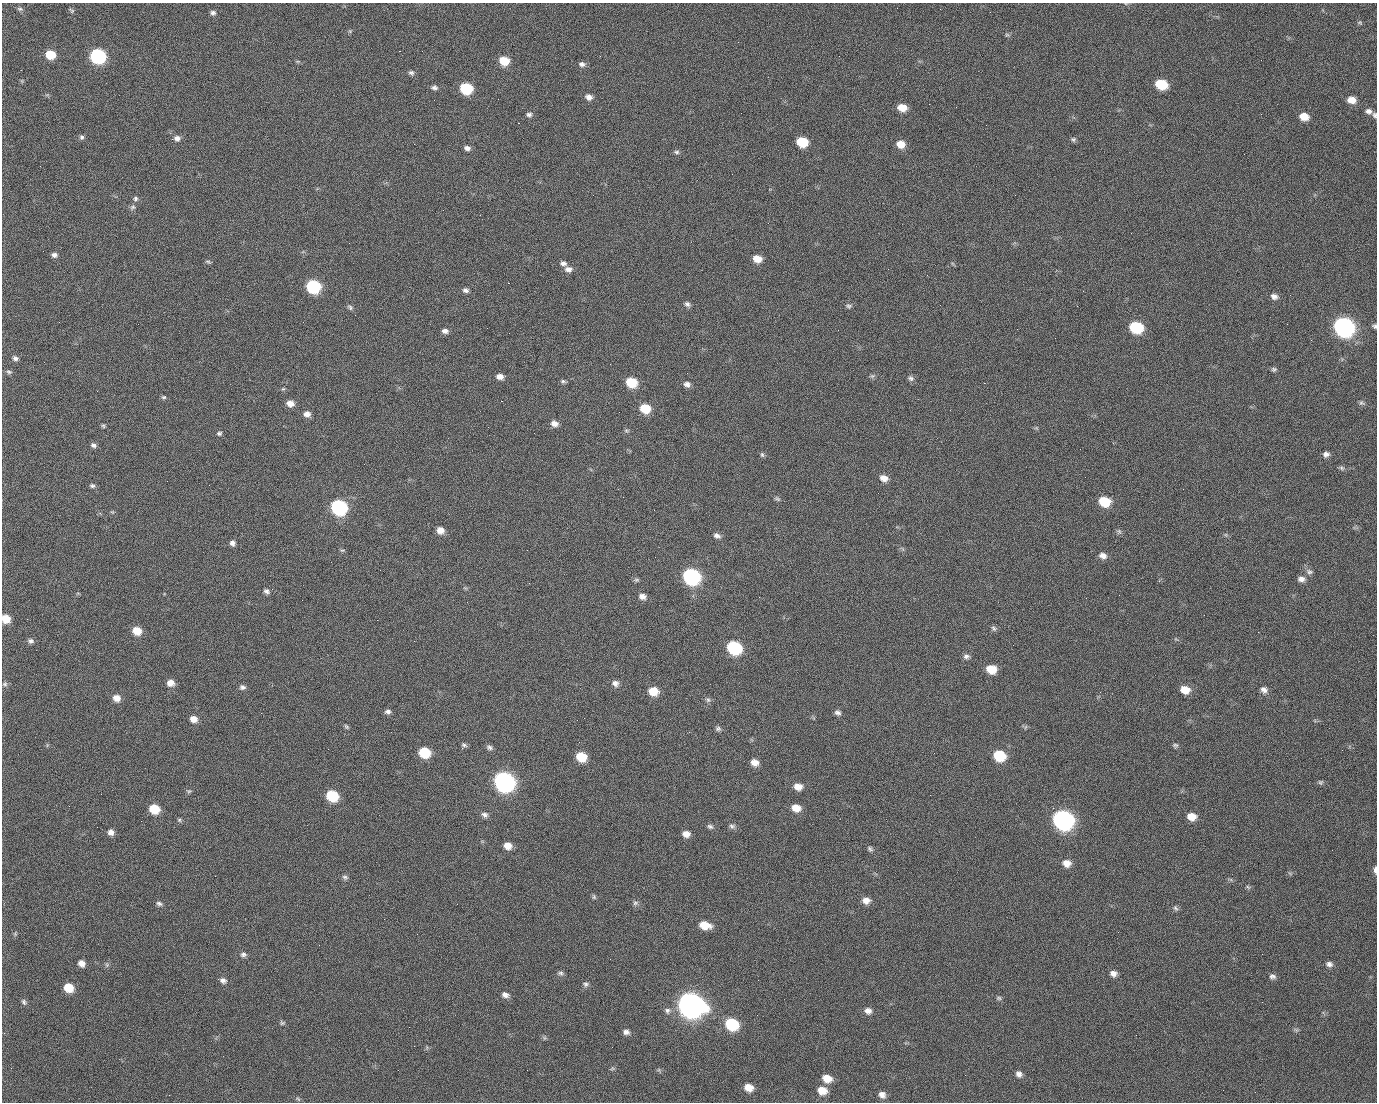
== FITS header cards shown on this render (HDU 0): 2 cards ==
NAXIS1  =                 1375 / length of data axis 1
NAXIS2  =                 1100 / length of data axis 2

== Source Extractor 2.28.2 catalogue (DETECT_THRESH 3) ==
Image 1375 x 1100 px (HDU 0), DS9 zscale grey, 1 PNG px = 1 image px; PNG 1379 x 1104 px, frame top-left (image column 1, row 1100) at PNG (2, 3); no overlay
Background 1540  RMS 34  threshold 102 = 3 sigma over >= 5 px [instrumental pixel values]
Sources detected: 207; all 207 listed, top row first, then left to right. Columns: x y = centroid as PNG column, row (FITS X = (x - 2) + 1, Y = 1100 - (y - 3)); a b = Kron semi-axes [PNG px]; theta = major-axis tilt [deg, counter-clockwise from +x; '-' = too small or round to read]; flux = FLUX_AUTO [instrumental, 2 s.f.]
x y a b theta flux
20 9 8 5 -9 5.3e+03
71 12 4 3 - 7.2e+03
990 12 3 2 - 2.1e+03
213 13 7 6 - 6.7e+03
1360 22 7 5 5 3.3e+03
350 31 5 5 - 2.8e+03
1007 35 7 4 -1 3.6e+03
399 51 2 2 - 2.6e+04
50 55 7 6 - 6.5e+04
98 56 8 7 - 4.5e+05
504 61 8 7 - 5.4e+04
582 64 8 7 - 8.4e+03
411 73 7 6 - 5.6e+03
22 81 6 4 -72 2.7e+03
1161 84 9 7 -17 9.3e+04
434 87 8 6 5 7.0e+03
466 88 8 7 - 1.6e+05
589 97 8 6 -21 1.2e+04
498 99 2 2 - 1.5e+03
434 100 2 2 - 4.6e+03
1351 100 9 7 -13 2.3e+04
902 108 8 6 -13 3.2e+04
1368 111 8 6 -14 8.9e+03
529 115 7 6 - 6.4e+03
1375 115 7 5 -67 5.5e+03
1304 116 8 7 - 3.2e+04
518 123 2 2 - 3.4e+04
82 137 7 6 - 5.6e+03
177 138 9 7 -7 1.0e+04
1073 139 7 6 - 4.6e+03
802 142 8 7 - 8.2e+04
900 144 8 7 - 2.9e+04
467 148 7 5 -15 8.8e+03
677 152 7 5 -3 5.2e+03
1015 195 2 2 - 7.4e+03
135 199 7 6 - 5.3e+03
133 207 8 6 39 6.0e+03
480 215 2 2 - 1.1e+03
54 255 6 5 - 8.0e+03
757 259 8 7 - 2.9e+04
208 262 8 4 -19 3.6e+03
563 263 8 6 -10 8.3e+03
568 269 11 8 -5 1.1e+04
927 275 2 2 - 1.1e+03
508 283 2 2 - 5.8e+04
313 286 8 7 - 2.8e+05
466 290 7 6 - 7.3e+03
1083 291 2 2 - 4.6e+03
1290 295 2 2 - 2.8e+03
1274 296 9 7 -22 1.0e+04
687 304 7 6 - 7.1e+03
849 306 8 5 -5 4.9e+03
350 307 8 6 -32 5.1e+03
355 315 2 2 - 1.3e+03
59 322 3 2 - 1.7e+03
1287 324 2 2 - 1.7e+03
1374 326 6 5 - 4.4e+03
1136 327 9 7 -18 1.6e+05
1344 327 10 9 - 1.3e+06
445 331 8 6 -4 9.1e+03
15 358 7 6 - 7.7e+03
1274 369 6 5 - 4.7e+03
9 372 8 6 -19 5.1e+03
500 376 8 6 -8 1.4e+04
872 376 6 6 - 4.7e+03
911 378 9 7 -27 6.9e+03
563 381 7 5 -2 4.6e+03
631 382 8 7 - 8.2e+04
984 383 2 2 - 2.4e+04
687 384 8 6 -23 9.8e+03
283 389 5 5 - 2.9e+03
97 391 2 2 - 1.7e+03
163 397 6 5 - 3.9e+03
501 401 3 2 - 5.8e+04
1361 403 7 6 - 5.1e+03
290 404 8 6 -12 1.8e+04
645 408 9 7 -19 6.2e+04
307 414 8 7 - 1.3e+04
554 423 8 7 - 1.4e+04
103 426 6 4 -67 3.3e+03
626 431 7 4 -8 3.6e+03
219 433 7 6 - 4.6e+03
93 445 7 6 - 6.8e+03
1326 454 8 6 0 9.0e+03
762 455 7 5 -74 4.2e+03
1342 468 8 5 -17 4.9e+03
884 478 9 7 -15 1.9e+04
92 486 7 6 - 5.5e+03
623 497 2 2 - 3.5e+03
777 499 9 5 -28 4.6e+03
1104 501 9 7 -14 8.0e+04
339 507 9 8 - 5.0e+05
112 512 6 4 -32 2.7e+03
440 530 8 7 - 1.9e+04
1119 531 8 6 -68 4.9e+03
717 536 9 6 -25 8.7e+03
232 543 7 6 - 8.8e+03
342 550 8 4 7 3.1e+03
1103 556 9 7 -22 1.3e+04
655 557 2 2 - 9.0e+02
1309 572 10 7 -24 7.8e+03
691 576 10 8 -23 5.9e+05
1301 579 10 7 -2 1.1e+04
636 580 7 5 -1 4.4e+03
266 591 8 6 -35 7.0e+03
642 596 8 7 - 1.2e+04
6 619 7 6 - 3.8e+04
27 619 2 2 - 2.3e+03
377 620 2 2 - 1.3e+04
994 628 8 5 -51 5.3e+03
137 631 8 7 - 3.7e+04
31 641 7 6 - 7.1e+03
414 641 2 2 - 1.1e+03
734 648 9 8 - 2.8e+05
966 656 8 6 -4 7.5e+03
991 669 9 7 -12 4.2e+04
170 683 8 7 - 1.8e+04
615 683 8 7 - 1.1e+04
5 684 7 6 - 5.5e+03
242 687 8 6 -16 7.1e+03
1185 690 9 7 -19 3.4e+04
1264 690 9 8 - 1.1e+04
653 691 9 7 -18 4.1e+04
116 698 8 7 - 1.9e+04
708 700 7 6 - 5.5e+03
388 712 8 6 -2 6.8e+03
837 713 8 6 -21 7.5e+03
193 719 8 7 - 1.9e+04
346 727 7 5 -49 3.6e+03
1025 727 7 4 70 3.3e+03
718 729 7 6 - 5.4e+03
464 745 6 6 - 5.6e+03
1175 745 7 6 - 4.7e+03
489 747 8 6 -28 6.7e+03
424 752 8 7 - 8.7e+04
934 753 2 2 - 2.0e+03
999 756 9 8 - 1.0e+05
581 757 8 7 - 6.4e+04
754 762 8 7 - 1.9e+04
504 781 10 9 - 1.3e+06
1320 782 6 6 - 4.0e+03
798 787 9 7 -13 2.1e+04
189 791 7 4 24 3.8e+03
101 794 2 2 - 2.6e+03
930 795 2 2 - 9.4e+03
332 796 8 7 - 1.2e+05
796 808 9 7 -17 2.7e+04
1053 808 2 2 - 1.8e+04
154 809 8 7 - 6.3e+04
485 815 9 7 -27 8.5e+03
1191 817 9 7 -10 2.7e+04
179 820 5 4 - 3.5e+03
1063 820 10 9 - 1.3e+06
710 826 8 6 -23 6.1e+03
732 826 8 7 - 6.8e+03
111 832 7 7 - 1.2e+04
686 834 8 7 - 1.7e+04
508 846 7 7 - 2.2e+04
870 849 8 6 -43 5.3e+03
1066 863 9 8 - 2.1e+04
1375 870 8 3 89 8.9e+03
345 877 8 6 -19 5.7e+03
1248 887 7 4 -44 3.6e+03
594 897 7 5 -76 3.7e+03
866 901 9 7 -5 1.7e+04
159 903 8 6 -23 6.1e+03
635 903 8 6 16 5.7e+03
457 904 3 2 - 1.8e+03
1175 908 8 5 -52 5.0e+03
705 925 11 7 -12 3.8e+04
1118 932 2 2 - 3.3e+03
15 934 5 5 - 3.0e+03
243 955 8 7 - 7.2e+03
610 959 3 2 - 2.8e+03
82 963 7 6 - 1.5e+04
1329 964 8 6 -12 9.1e+03
107 965 6 6 - 4.3e+03
560 973 8 6 -7 5.7e+03
1113 973 8 7 - 1.2e+04
1272 976 8 7 - 7.5e+03
223 980 9 7 -20 8.7e+03
758 980 2 2 - 2.1e+03
586 984 8 6 -12 5.9e+03
69 988 8 7 - 5.2e+04
505 995 9 7 -18 1.1e+04
999 998 7 5 -2 4.5e+03
24 1002 9 5 -53 5.6e+03
691 1005 12 10 -23 3.1e+06
667 1011 8 8 - 8.3e+03
868 1011 9 8 - 1.2e+04
757 1015 2 2 - 1.3e+03
282 1023 7 6 - 4.1e+03
732 1024 9 8 - 1.6e+05
1296 1030 7 5 -43 4.0e+03
626 1032 8 6 -11 9.5e+03
4 1033 2 2 - 1.5e+03
1136 1035 2 2 - 1.0e+03
544 1038 6 4 72 3.2e+03
612 1068 6 5 - 3.5e+03
659 1070 6 4 -72 2.9e+03
1019 1074 8 7 - 1.0e+04
827 1078 9 8 - 3.2e+04
749 1087 9 7 -17 2.7e+04
822 1091 10 8 -10 3.3e+04
169 1095 2 2 - 6.6e+03
882 1095 8 7 - 1.3e+04
298 1099 7 4 -45 3.6e+03
At the frame edge (FLAGS 8, measured only in part): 4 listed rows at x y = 1375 115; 1374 326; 6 619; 1375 870